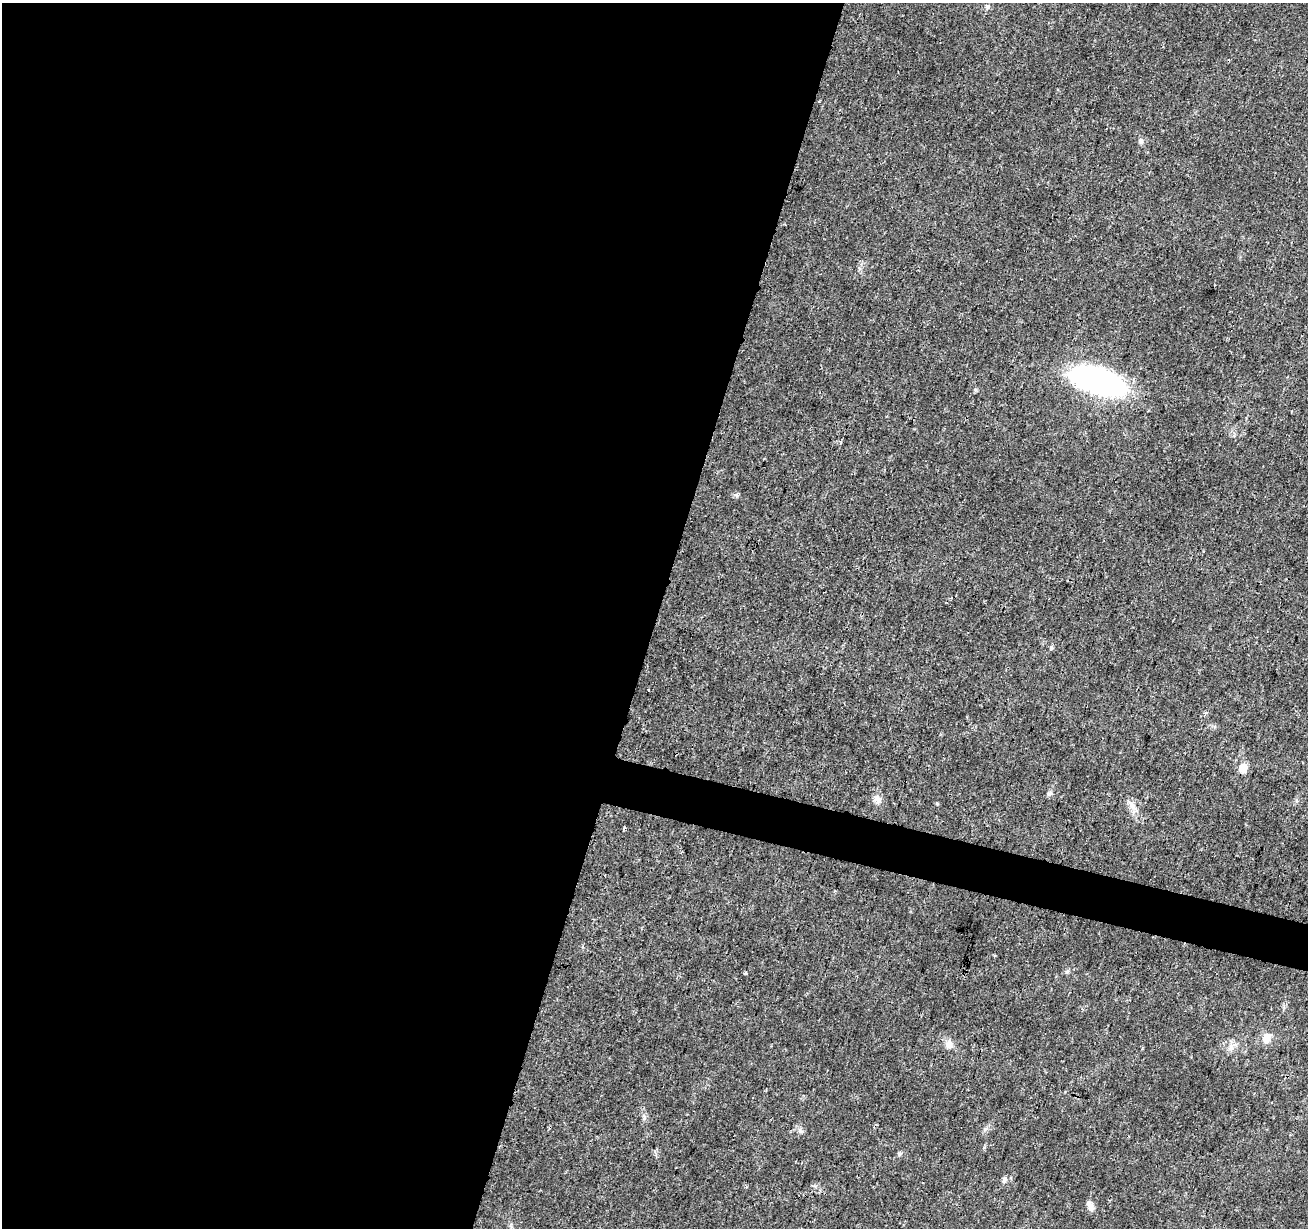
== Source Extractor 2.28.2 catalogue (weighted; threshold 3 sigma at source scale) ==
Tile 5 of 4 x 4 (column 1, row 2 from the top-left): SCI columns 8-1313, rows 2736-3961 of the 5235 x 5407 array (HDU 1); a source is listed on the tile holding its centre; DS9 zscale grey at full resolution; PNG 1310 x 1230 px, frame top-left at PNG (2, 3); no overlay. Shown black and unused: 52% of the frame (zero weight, under 3 of 4 exposures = <1% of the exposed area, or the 3 px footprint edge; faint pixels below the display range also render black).
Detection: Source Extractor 2.28.2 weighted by HDU 2 'WHT'; one run over the whole footprint, this tile lists its part. Background 0.0247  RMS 0.0022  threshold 0.0101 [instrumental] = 3 sigma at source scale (4.5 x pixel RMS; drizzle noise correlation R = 1.50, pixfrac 1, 0.0396/0.0396 arcsec/px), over >= 5 px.
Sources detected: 18; all 18 listed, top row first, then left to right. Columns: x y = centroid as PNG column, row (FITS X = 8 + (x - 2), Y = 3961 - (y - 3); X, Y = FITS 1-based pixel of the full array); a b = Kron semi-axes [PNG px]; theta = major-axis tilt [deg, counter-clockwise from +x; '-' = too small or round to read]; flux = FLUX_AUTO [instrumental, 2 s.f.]
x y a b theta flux
987 7 7 5 -1 0.52
1141 141 7 6 - 0.55
1098 381 42 18 -18 68
1051 647 6 5 - 0.37
648 690 3 2 - 0.19
1243 768 6 5 - 5.7
1050 793 9 4 45 0.5
877 799 12 9 -52 1.4
1132 805 15 6 -66 1.4
624 828 5 3 - 0.27
745 973 3 3 - 0.66
1267 1038 13 10 75 1.9
949 1045 11 9 78 1.4
1231 1047 9 6 31 1
800 1131 6 6 - 0.49
899 1154 6 4 -45 0.33
1004 1180 7 6 - 0.69
1090 1206 14 7 -67 1.2
Unlisted compact peaks at least as high as the median listed source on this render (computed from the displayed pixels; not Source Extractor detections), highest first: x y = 1067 972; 736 495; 644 1117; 937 803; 985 1129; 984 1147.